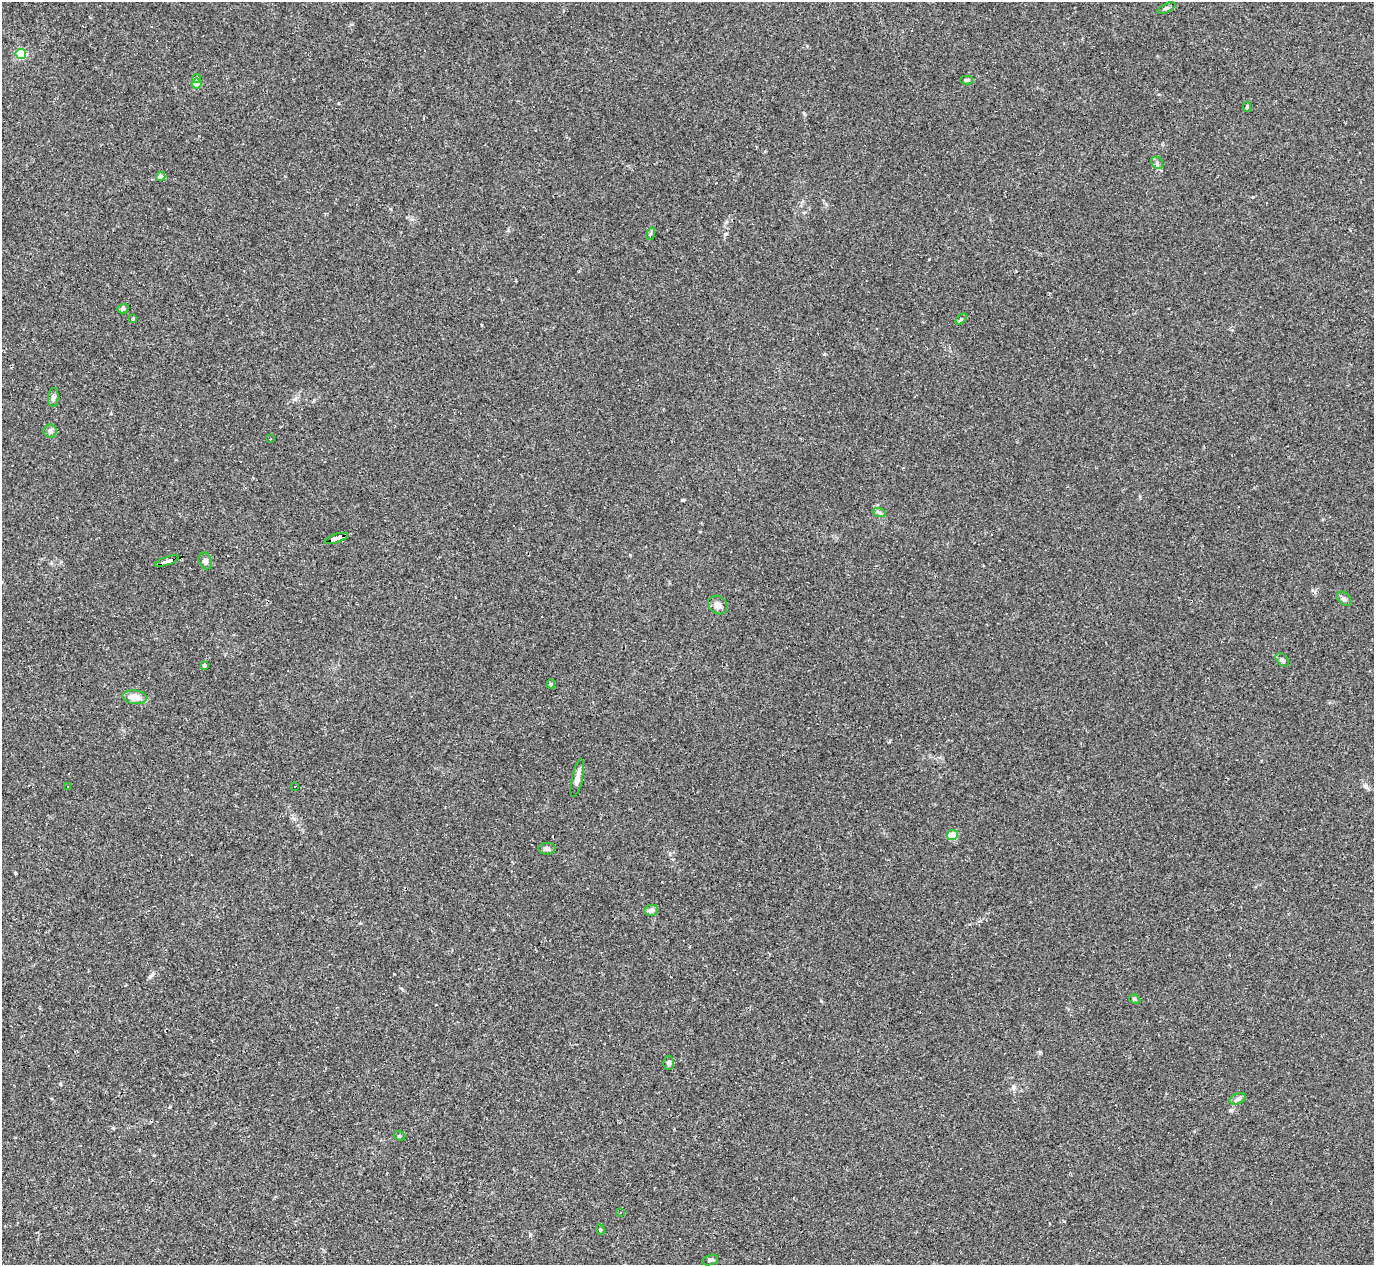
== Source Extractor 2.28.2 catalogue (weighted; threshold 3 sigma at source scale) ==
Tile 7 of 4 x 4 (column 3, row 2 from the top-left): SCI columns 2747-4118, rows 2804-4066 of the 5491 x 5477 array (HDU 1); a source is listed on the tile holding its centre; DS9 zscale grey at full resolution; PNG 1376 x 1267 px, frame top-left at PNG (2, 2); each listed source drawn as its Kron ellipse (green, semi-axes under 4 px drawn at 4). Shown black and unused: <1% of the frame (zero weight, under 2 of 3 exposures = <1% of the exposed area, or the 3 px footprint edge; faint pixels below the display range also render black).
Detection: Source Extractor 2.28.2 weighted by HDU 2 'WHT'; one run over the whole footprint, this tile lists its part. Background 0.0643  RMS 0.0057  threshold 0.0256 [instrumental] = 3 sigma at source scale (4.5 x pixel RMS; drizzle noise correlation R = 1.50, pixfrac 1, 0.05/0.05 arcsec/px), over >= 5 px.
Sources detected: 52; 14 cosmic-ray / hot-pixel residue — neither listed nor drawn; the other 38 listed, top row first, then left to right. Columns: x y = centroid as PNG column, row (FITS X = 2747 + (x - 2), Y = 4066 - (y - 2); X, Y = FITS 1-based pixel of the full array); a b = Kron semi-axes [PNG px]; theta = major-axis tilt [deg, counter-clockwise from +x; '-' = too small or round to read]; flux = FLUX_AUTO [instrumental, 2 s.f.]
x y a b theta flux
1166 8 10 3 25 1
21 54 5 5 - 40
196 78 4 4 - 2.1
967 80 6 4 -1 1.1
196 84 5 5 - 17
1247 107 5 4 - 0.86
1157 163 6 5 - 1.4
161 176 4 4 - 3.2
650 234 6 4 71 0.74
123 309 5 4 - 1.3
133 319 3 3 - 1.3
961 319 6 4 45 0.77
53 397 9 5 85 1.6
50 431 6 6 - 1.4
270 439 2 2 - 0.47
879 512 7 4 -19 1.2
336 538 12 4 18 130
166 561 13 3 19 170
205 561 8 6 -66 2.1
1344 599 8 5 -43 1.7
718 605 10 8 -37 3.3
1282 660 8 5 -41 1.3
204 665 4 4 - 1.2
551 684 4 4 - 0.62
135 697 12 6 -7 7
577 778 19 5 78 3.9
68 786 3 2 - 0.61
295 786 2 2 - 0.44
952 835 6 5 - 7.8
547 849 9 6 4 2.1
651 910 7 5 12 2.4
1134 999 6 4 -28 0.79
669 1063 7 5 -89 1.3
1238 1099 8 5 20 1.5
399 1136 6 4 -21 0.77
620 1213 3 3 - 2
600 1230 5 4 - 0.78
710 1260 8 5 16 1.2
Overlapping masked pixels (flux is a lower limit): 2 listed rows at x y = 336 538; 166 561